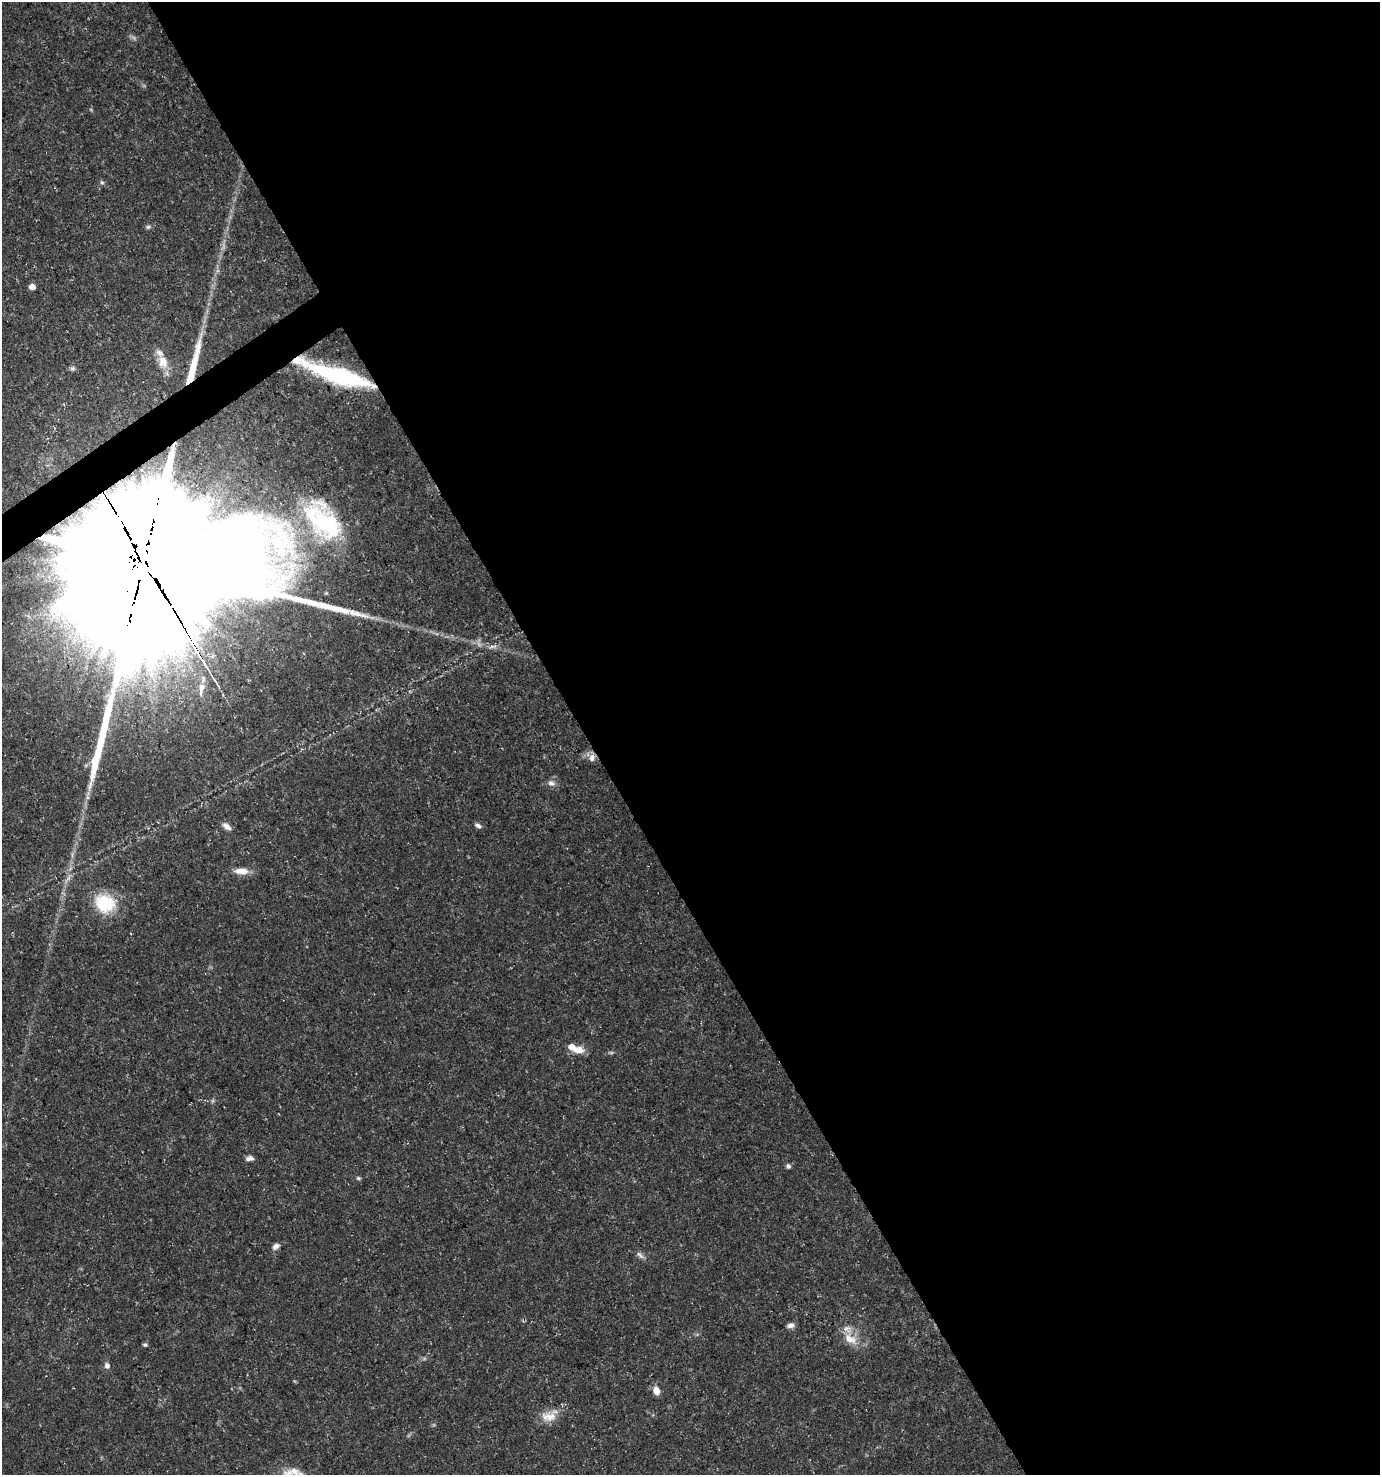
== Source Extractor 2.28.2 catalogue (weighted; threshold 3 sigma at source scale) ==
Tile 8 of 4 x 4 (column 4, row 2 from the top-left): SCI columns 4255-5632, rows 2953-4425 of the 5813 x 5899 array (HDU 1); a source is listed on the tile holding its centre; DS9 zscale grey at full resolution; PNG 1382 x 1477 px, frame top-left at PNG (2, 2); no overlay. Shown black and unused: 58% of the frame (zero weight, under 3 of 5 exposures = <1% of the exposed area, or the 3 px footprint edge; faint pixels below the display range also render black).
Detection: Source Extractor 2.28.2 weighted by HDU 2 'WHT'; one run over the whole footprint, this tile lists its part. Background 0.0272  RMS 0.0025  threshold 0.0114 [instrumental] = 3 sigma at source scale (4.5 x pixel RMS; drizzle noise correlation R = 1.50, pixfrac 1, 0.0396/0.0396 arcsec/px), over >= 5 px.
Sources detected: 42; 4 too faint to see at this stretch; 2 inside a brighter object's white glare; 1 long thin detection or spike segment (spike, bleed or trail) — not listed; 5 inside a brighter listed object's ellipse — not listed separately; the other 30 listed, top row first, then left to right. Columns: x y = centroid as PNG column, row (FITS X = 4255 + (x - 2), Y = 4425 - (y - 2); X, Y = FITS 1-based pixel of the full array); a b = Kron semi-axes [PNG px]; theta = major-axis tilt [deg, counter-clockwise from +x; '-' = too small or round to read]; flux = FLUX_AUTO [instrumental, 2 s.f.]
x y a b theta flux
102 182 6 5 - 0.47
148 227 6 5 - 0.51
32 287 6 6 - 1.5
163 362 19 12 -76 3.7
73 368 7 6 - 0.58
340 376 64 13 -17 39
323 522 61 34 -42 32
144 560 60 57 -43 22000
492 647 13 6 5 1.3
201 689 24 8 83 2.8
592 758 10 8 81 1.4
551 783 10 8 -21 1.2
87 797 6 4 -72 0.45
226 826 12 7 -38 1.4
478 826 9 5 -30 0.87
241 871 20 8 -2 2.8
105 903 27 23 -33 11
578 1050 14 9 3 2.9
249 1158 10 6 5 1
788 1166 6 5 - 0.65
358 1178 6 5 - 0.43
276 1246 9 6 34 1.2
640 1255 13 6 -40 1
791 1325 9 6 7 1.2
850 1339 22 13 -32 4.4
145 1345 6 4 -9 0.44
107 1366 8 7 - 0.95
656 1391 10 7 -75 2.1
548 1417 22 14 2 3.8
293 1472 35 11 15 4.6
Overlapping masked pixels (flux is a lower limit): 2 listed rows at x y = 340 376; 144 560
Isophote crosses this tile's border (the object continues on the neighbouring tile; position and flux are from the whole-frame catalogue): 1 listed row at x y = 293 1472